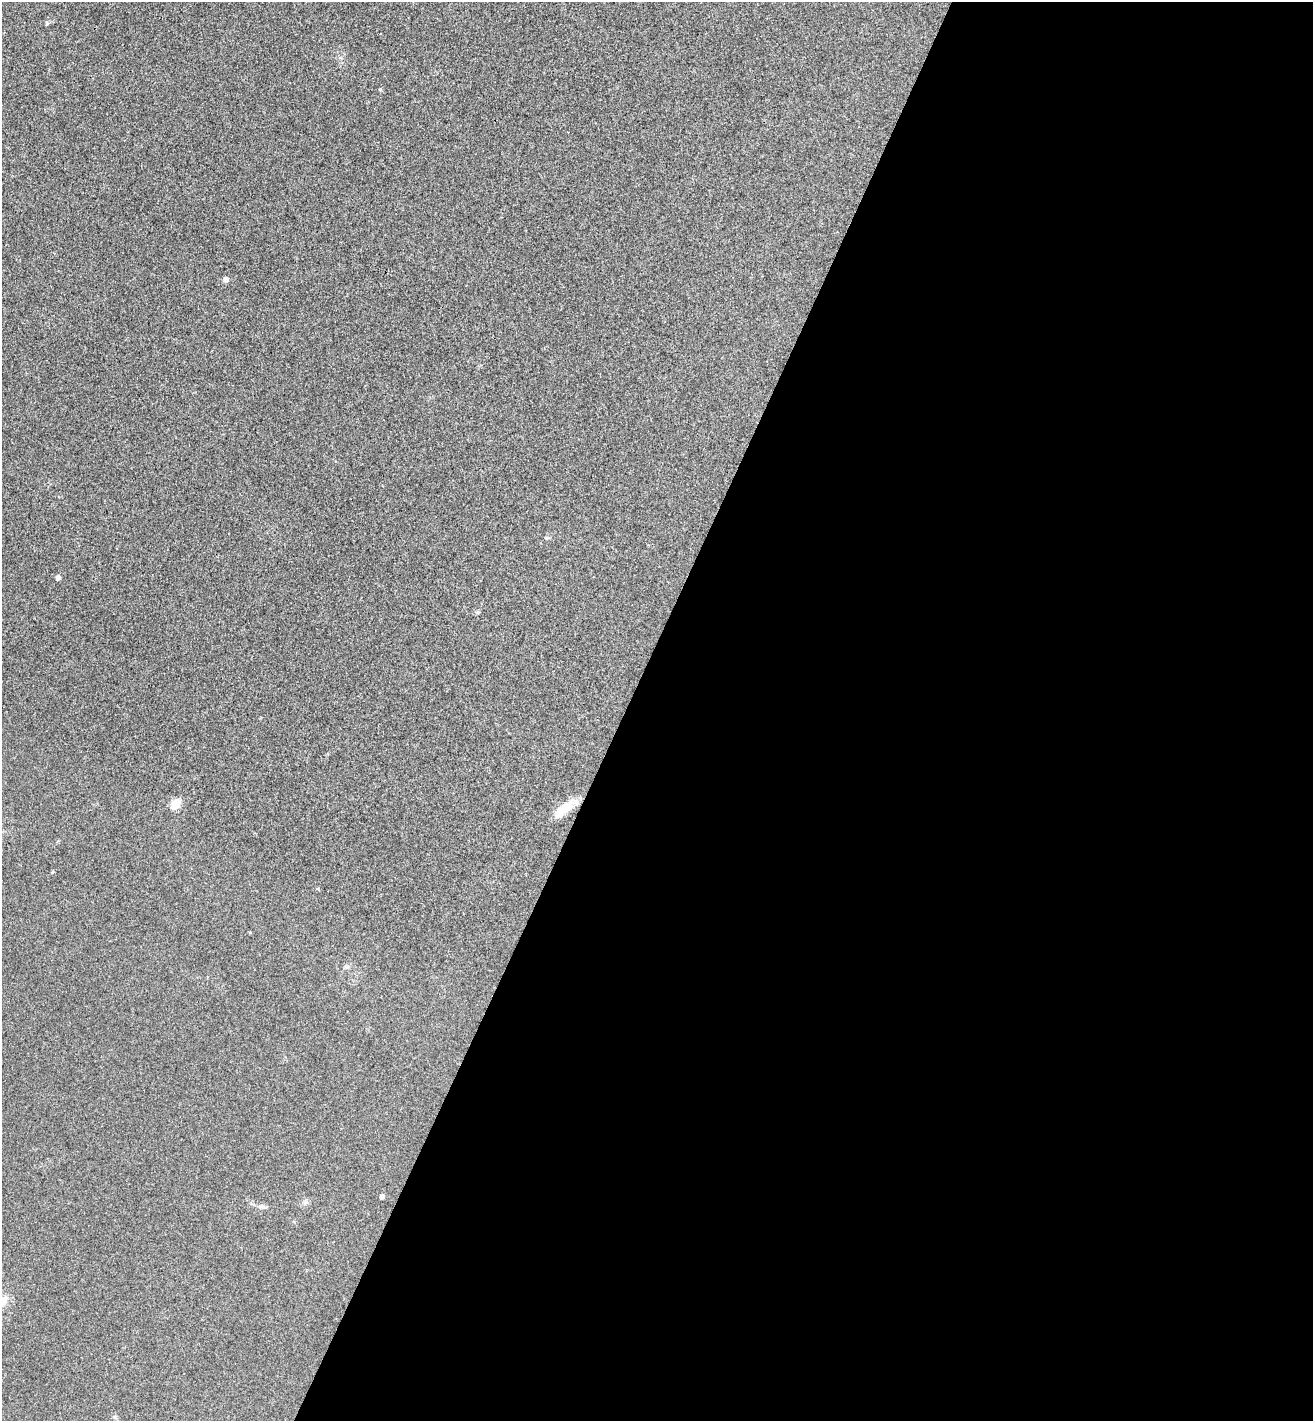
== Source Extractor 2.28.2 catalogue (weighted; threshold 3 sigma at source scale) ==
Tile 12 of 4 x 4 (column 4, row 3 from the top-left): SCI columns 4132-5442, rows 1454-2872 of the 5774 x 5741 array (HDU 1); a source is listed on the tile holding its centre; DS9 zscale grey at full resolution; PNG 1315 x 1423 px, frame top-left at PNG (2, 2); no overlay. Shown black and unused: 53% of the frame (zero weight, under 3 of 4 exposures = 6% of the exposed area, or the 3 px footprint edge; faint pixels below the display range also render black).
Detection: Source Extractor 2.28.2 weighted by HDU 2 'WHT'; one run over the whole footprint, this tile lists its part. Background 0.0453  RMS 0.007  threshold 0.0314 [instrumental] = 3 sigma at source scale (4.5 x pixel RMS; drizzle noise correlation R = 1.50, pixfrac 1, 0.05/0.05 arcsec/px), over >= 5 px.
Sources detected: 11; all 11 listed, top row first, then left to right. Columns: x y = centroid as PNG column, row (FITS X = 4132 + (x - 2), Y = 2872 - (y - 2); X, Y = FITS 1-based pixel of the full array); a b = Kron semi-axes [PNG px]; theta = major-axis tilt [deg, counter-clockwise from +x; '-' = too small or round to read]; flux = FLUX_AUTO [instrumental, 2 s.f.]
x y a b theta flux
47 23 6 4 90 0.8
380 89 5 4 - 0.76
226 279 5 5 - 3
58 577 5 4 - 2.5
175 804 7 6 - 15
563 809 32 11 40 14
382 1196 4 4 - 1.9
306 1202 6 6 - 1.6
261 1207 13 4 -3 2.1
3 1301 19 9 59 6.7
114 1417 6 5 - 1.1
Overlapping masked pixels (flux is a lower limit): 1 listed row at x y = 563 809
Isophote crosses this tile's border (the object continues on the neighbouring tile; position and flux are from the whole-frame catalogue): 1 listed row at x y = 3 1301
Unlisted compact peaks at least as high as the median listed source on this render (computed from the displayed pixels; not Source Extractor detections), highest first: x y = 52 872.